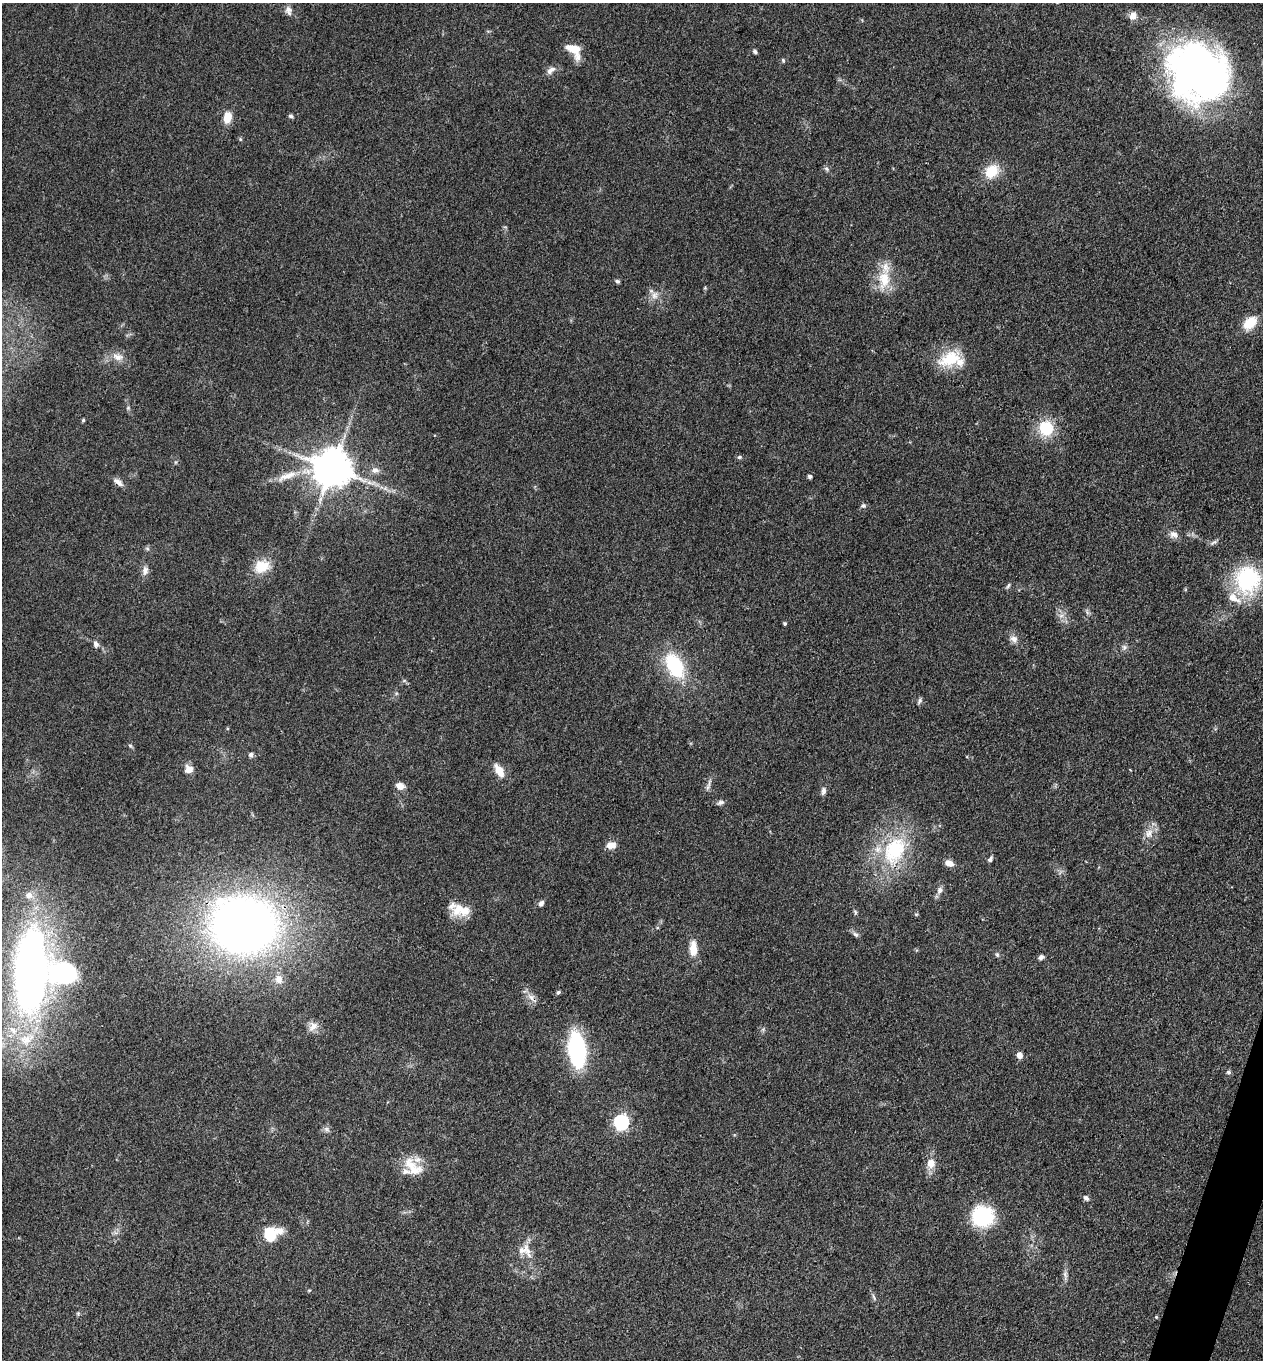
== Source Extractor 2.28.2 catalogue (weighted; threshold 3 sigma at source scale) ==
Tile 6 of 4 x 4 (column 2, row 2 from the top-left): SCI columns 1525-2785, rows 2716-4073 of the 5442 x 5431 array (HDU 1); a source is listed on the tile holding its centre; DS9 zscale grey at full resolution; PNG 1265 x 1362 px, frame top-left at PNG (2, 3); no overlay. Shown black and unused: <1% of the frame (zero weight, under 3 of 4 exposures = <1% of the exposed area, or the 3 px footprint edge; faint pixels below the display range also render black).
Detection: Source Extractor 2.28.2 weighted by HDU 2 'WHT'; one run over the whole footprint, this tile lists its part. Background 0.0948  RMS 0.0059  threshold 0.0267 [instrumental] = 3 sigma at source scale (4.5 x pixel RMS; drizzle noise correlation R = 1.50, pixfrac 1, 0.05/0.05 arcsec/px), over >= 5 px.
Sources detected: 94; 1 cosmic-ray / hot-pixel residue — not listed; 5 inside a brighter listed object's ellipse — not listed separately; the other 88 listed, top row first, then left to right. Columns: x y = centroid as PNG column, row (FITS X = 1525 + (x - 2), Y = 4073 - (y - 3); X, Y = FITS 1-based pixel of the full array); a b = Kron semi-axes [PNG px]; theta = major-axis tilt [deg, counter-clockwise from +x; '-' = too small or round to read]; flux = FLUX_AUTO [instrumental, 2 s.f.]
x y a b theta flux
288 9 10 9 - 2.9
1133 16 10 9 - 4.4
573 50 20 11 -42 12
755 52 5 5 - 1.2
783 60 6 4 -69 0.79
551 70 14 7 36 3.3
1198 72 59 52 -34 300
291 116 6 5 - 1.1
227 118 11 7 79 9.6
826 169 7 6 - 1.3
992 171 19 15 44 13
884 279 25 16 88 16
617 281 6 5 - 1.1
705 288 5 3 - 0.55
654 295 11 7 68 3.4
1250 323 14 10 38 13
118 357 17 9 -14 5.6
950 358 33 18 24 21
128 408 5 5 - 0.9
83 420 4 4 - 0.84
1046 428 12 12 - 24
739 457 7 5 20 0.98
332 468 11 10 - 1800
375 470 12 8 -4 3.1
287 476 33 9 20 10
810 476 4 4 - 1.4
118 482 15 7 -35 3.1
863 506 7 6 - 1.4
1174 534 12 9 -28 3.5
1214 542 11 4 39 1.4
147 549 6 4 -2 0.99
262 566 20 16 25 13
145 571 12 8 86 3.2
1248 579 25 21 79 64
1008 586 8 4 55 1
785 624 4 4 - 0.9
1014 639 10 8 -21 3.2
96 644 10 7 -65 2.2
1124 647 7 7 - 1.7
675 666 32 18 -61 37
404 681 6 4 19 0.79
920 701 9 5 73 1.3
130 745 6 4 -20 0.81
251 755 6 6 - 1.5
189 769 9 8 - 4.9
499 771 14 7 -60 9.3
708 785 18 4 72 2.1
400 786 9 7 -16 4.8
823 791 10 6 80 2.1
721 802 9 6 12 1.8
1149 833 14 10 54 5.3
611 845 12 8 3 4.7
894 850 45 31 65 51
990 859 7 5 62 1.5
949 863 10 7 -22 4
940 890 10 7 71 2.7
29 895 11 9 -7 4.2
541 903 7 5 54 2.2
464 910 17 13 32 8.9
855 912 7 5 -78 0.97
916 914 6 3 -18 0.61
243 925 55 46 -9 480
856 934 9 6 -40 1.6
693 948 21 9 -89 7.8
997 955 6 5 - 1.1
1041 957 7 6 - 1.7
32 971 69 28 87 370
63 973 32 25 -14 55
279 979 12 10 -79 4.7
558 992 5 4 - 1.1
313 1026 15 10 49 4.6
13 1030 15 8 -47 6.4
577 1050 23 11 -83 100
1019 1055 6 6 - 3.7
1228 1072 6 5 - 1.2
621 1123 7 6 - 120
326 1129 8 6 -37 1.7
931 1163 11 9 88 6.1
413 1167 32 16 -43 14
1086 1198 8 6 -42 1.8
982 1216 19 18 - 49
271 1234 18 13 23 19
524 1250 20 14 9 7.7
1065 1274 10 4 -77 1.8
309 1290 5 3 - 0.61
874 1297 11 2 -72 1.2
78 1314 6 3 -73 0.71
1156 1317 4 3 - 0.66
Overlapping masked pixels (flux is a lower limit): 1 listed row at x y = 243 925
Isophote crosses this tile's border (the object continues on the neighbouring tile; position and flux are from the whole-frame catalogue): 1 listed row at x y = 32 971